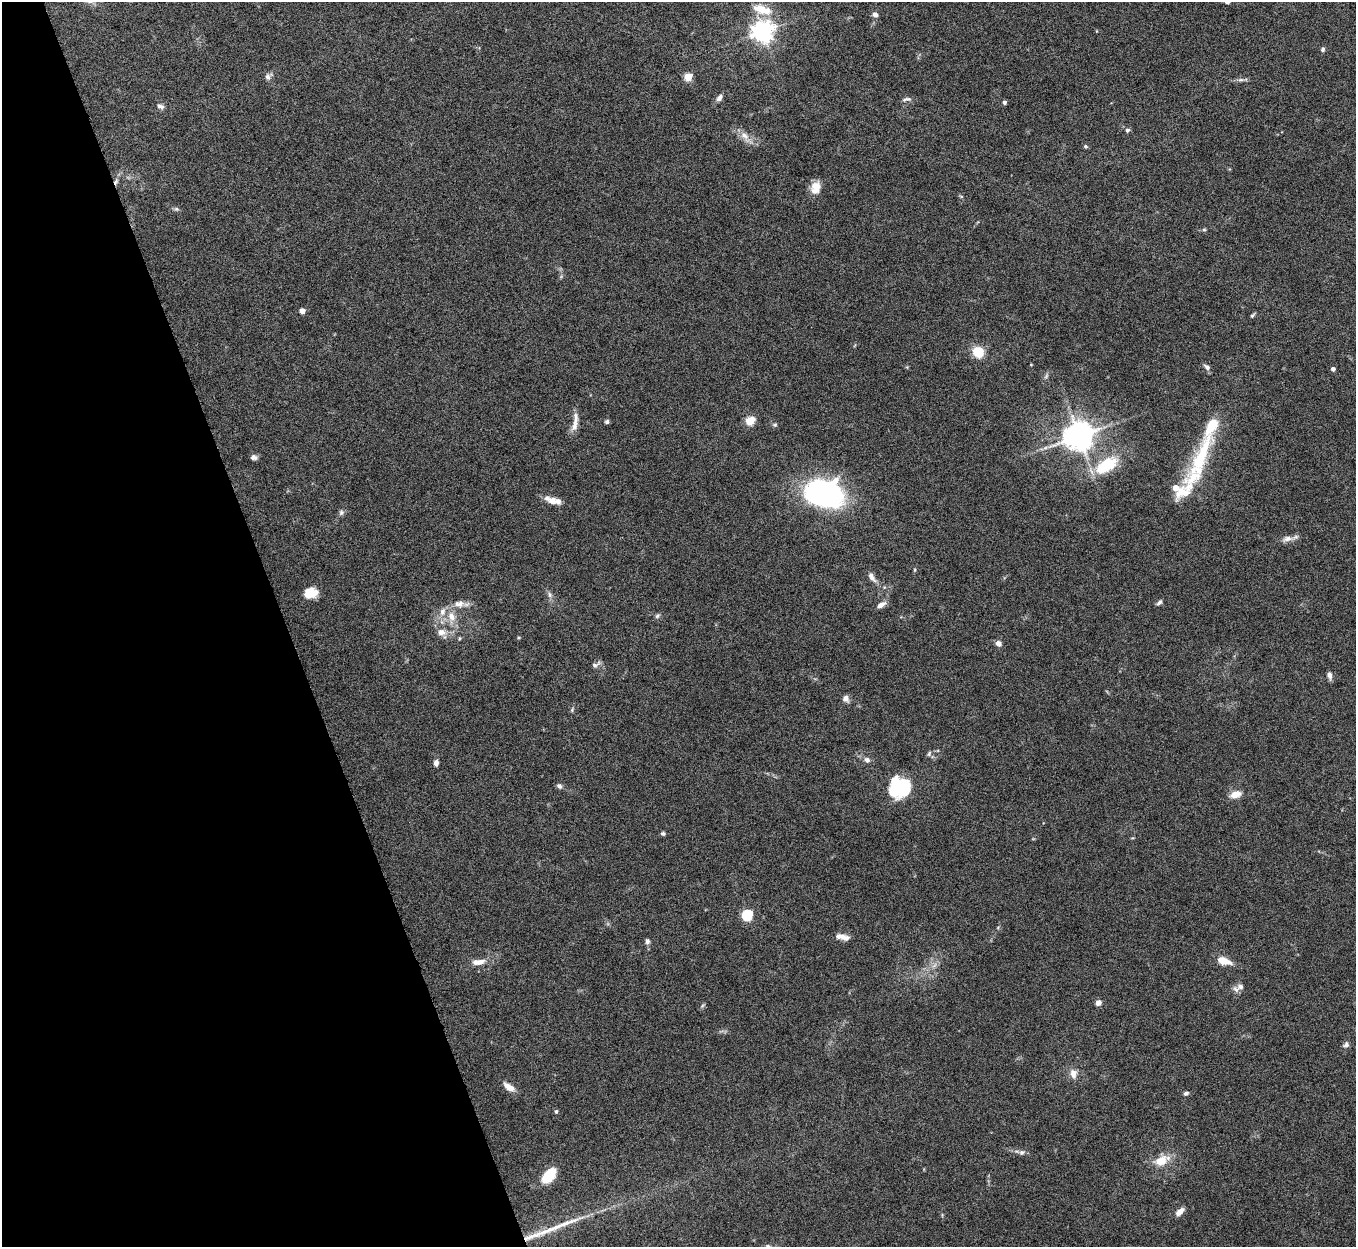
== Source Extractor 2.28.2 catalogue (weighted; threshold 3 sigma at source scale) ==
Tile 5 of 4 x 4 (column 1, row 2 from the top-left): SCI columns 2-1355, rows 2639-3883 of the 5420 x 5405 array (HDU 1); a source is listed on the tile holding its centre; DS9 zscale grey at full resolution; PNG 1358 x 1249 px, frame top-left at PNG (2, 2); no overlay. Shown black and unused: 21% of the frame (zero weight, under 5 of 10 exposures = <1% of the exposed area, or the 3 px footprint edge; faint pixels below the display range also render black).
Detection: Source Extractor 2.28.2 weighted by HDU 2 'WHT'; one run over the whole footprint, this tile lists its part. Background 0.142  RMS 0.0056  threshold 0.023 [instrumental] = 3 sigma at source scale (4.09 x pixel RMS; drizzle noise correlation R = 1.36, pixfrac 0.8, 0.05/0.05 arcsec/px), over >= 5 px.
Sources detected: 91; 1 too faint to see at this stretch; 1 inside a brighter object's white glare — not listed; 8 inside a brighter listed object's ellipse — not listed separately; the other 81 listed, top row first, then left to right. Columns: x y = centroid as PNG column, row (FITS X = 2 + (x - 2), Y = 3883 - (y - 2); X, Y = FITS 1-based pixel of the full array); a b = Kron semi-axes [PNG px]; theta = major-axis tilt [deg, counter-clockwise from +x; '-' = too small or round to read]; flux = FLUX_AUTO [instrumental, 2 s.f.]
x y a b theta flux
1227 2 7 5 -11 1.4
762 9 23 10 -17 10
875 14 7 6 - 1.9
763 31 7 7 - 380
1097 31 5 3 - 0.36
1323 49 5 5 - 1.2
268 76 10 7 43 2
688 77 5 5 - 17
1241 80 12 4 0 1.7
719 98 9 6 54 2.2
907 99 13 5 11 1.6
1004 102 4 4 - 1.6
160 106 10 6 -29 1.9
1127 130 5 5 - 1.4
745 136 21 9 -51 5
1085 146 6 5 - 0.84
116 181 9 5 71 1.6
816 187 14 10 76 6.9
961 196 6 4 -19 0.61
176 209 7 5 -20 1.1
1204 230 6 4 0 0.7
302 311 4 4 - 5
1252 315 6 4 41 0.85
978 352 8 7 - 18
1031 365 4 3 - 0.4
1207 367 8 6 -38 1.9
1333 369 4 4 - 2.1
750 421 5 5 - 25
575 422 15 7 90 4.3
607 422 6 5 - 1.1
775 425 7 5 1 0.88
1079 436 9 8 - 880
1045 448 8 4 19 1.3
254 457 8 5 -12 2.1
1200 458 78 16 67 42
1106 465 23 12 34 26
825 494 27 19 -13 180
552 501 11 9 -19 4
341 512 7 7 - 1.3
1287 539 16 8 9 3.4
915 570 6 4 89 0.57
872 577 15 7 -55 3.1
310 593 14 10 11 8.1
550 595 9 6 -72 1.7
1159 602 9 4 46 1.3
459 604 16 10 4 4.7
881 605 11 6 29 3.2
657 616 7 5 45 1.1
451 617 19 10 -80 7.4
442 622 7 4 -70 1.2
441 632 12 10 -5 4.2
998 643 6 5 - 2.9
595 665 13 6 31 1.7
1329 675 9 5 -80 2.2
846 698 8 7 - 2.4
572 710 7 4 55 0.73
929 754 8 5 64 1
867 760 7 6 - 2
436 763 7 5 -89 2.4
559 786 8 6 -44 1.5
900 788 18 16 -4 49
1235 794 13 8 16 5.3
663 833 5 5 - 0.98
747 915 5 5 - 53
842 937 15 7 -4 3.9
647 941 7 5 -86 1.5
1223 961 12 7 -15 9.2
478 962 18 7 5 5
934 965 9 3 45 1.6
1240 987 10 9 - 2.9
1098 1003 6 5 - 2.7
1346 1045 9 7 45 1.8
1073 1074 13 9 -84 3.8
509 1087 14 6 -35 5
1186 1093 6 5 - 1.3
556 1111 5 4 - 0.89
1022 1152 8 6 23 1.5
1161 1160 18 12 26 9
549 1176 16 9 50 18
1180 1212 10 6 43 3.9
551 1229 53 7 22 16
Overlapping masked pixels (flux is a lower limit): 1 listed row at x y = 116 181
Isophote crosses this tile's border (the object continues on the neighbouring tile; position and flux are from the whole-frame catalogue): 1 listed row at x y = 1227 2